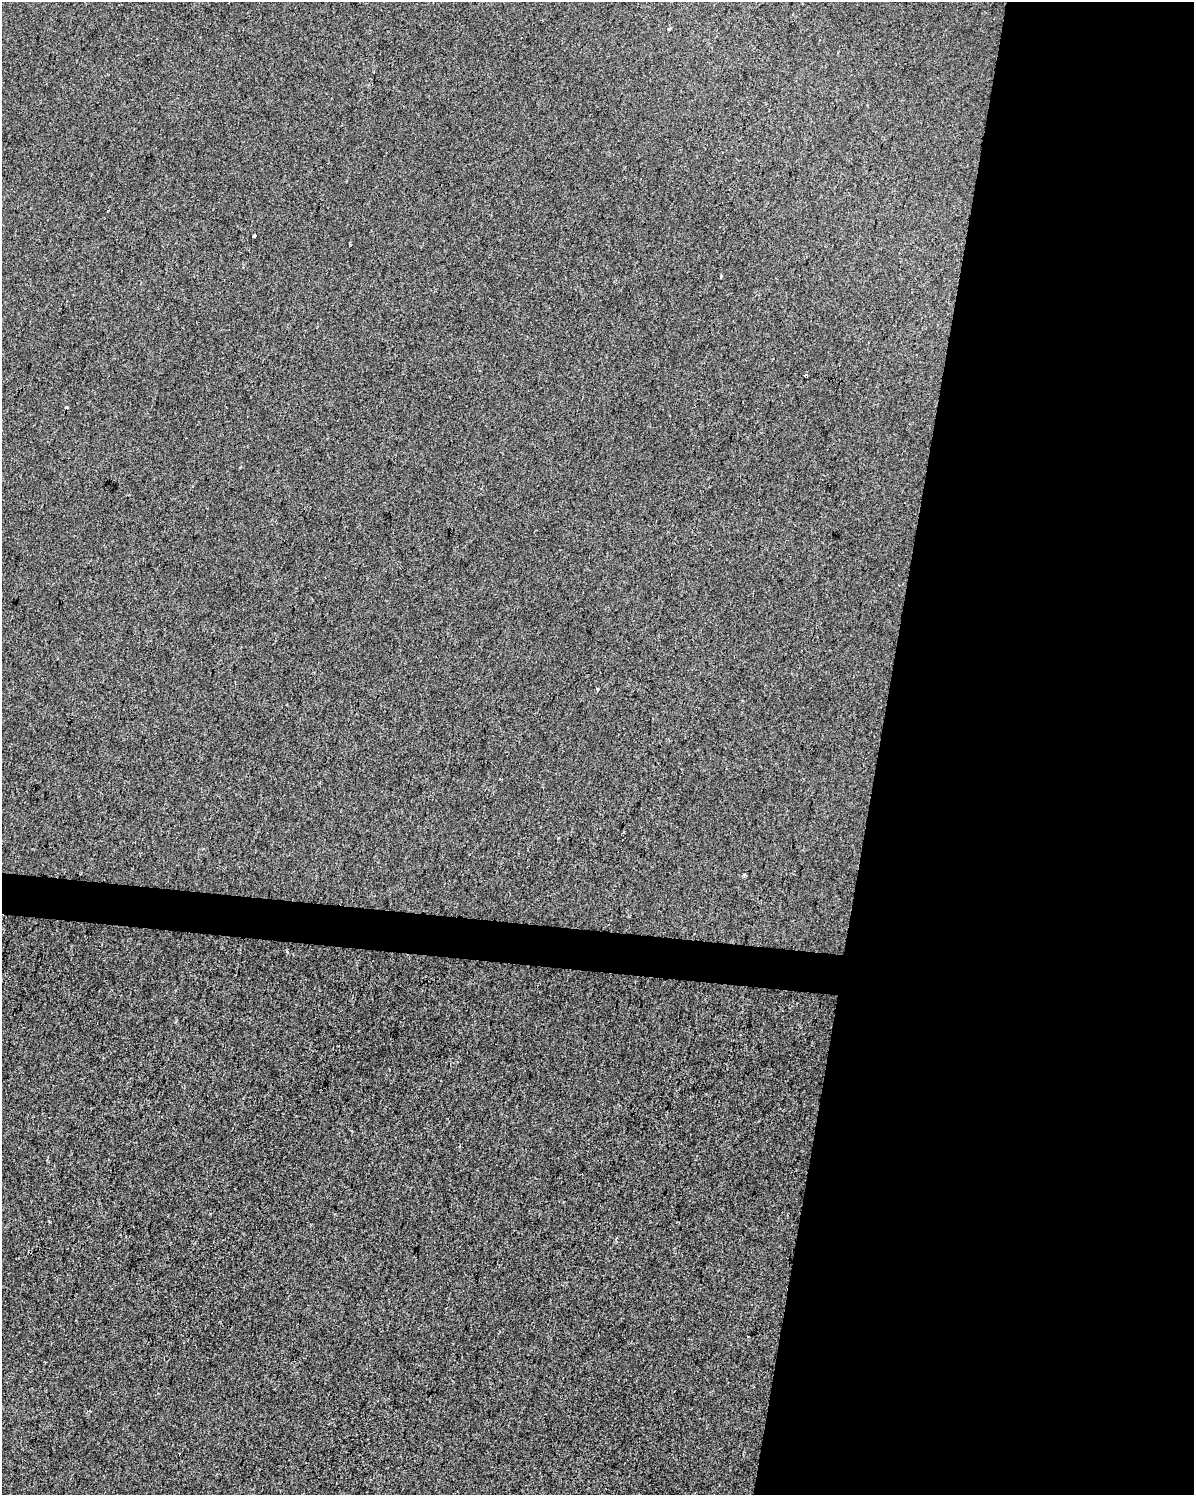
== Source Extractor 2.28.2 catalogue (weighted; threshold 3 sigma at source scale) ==
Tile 8 of 4 x 3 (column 4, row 2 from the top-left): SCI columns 3582-4773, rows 1778-3270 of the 4773 x 4990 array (HDU 1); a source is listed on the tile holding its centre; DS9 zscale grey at full resolution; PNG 1196 x 1497 px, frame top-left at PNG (2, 2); no overlay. Shown black and unused: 28% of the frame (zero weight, under 2 of 3 exposures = <1% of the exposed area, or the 3 px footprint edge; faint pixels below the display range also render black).
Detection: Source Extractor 2.28.2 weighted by HDU 2 'WHT'; one run over the whole footprint, this tile lists its part. Background -9.93e-05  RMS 0.0057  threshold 0.0255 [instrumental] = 3 sigma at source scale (4.5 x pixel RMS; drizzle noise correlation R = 1.50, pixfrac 1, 0.0396/0.0396 arcsec/px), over >= 5 px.
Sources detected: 9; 3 cosmic-ray / hot-pixel residue — not listed; the other 6 listed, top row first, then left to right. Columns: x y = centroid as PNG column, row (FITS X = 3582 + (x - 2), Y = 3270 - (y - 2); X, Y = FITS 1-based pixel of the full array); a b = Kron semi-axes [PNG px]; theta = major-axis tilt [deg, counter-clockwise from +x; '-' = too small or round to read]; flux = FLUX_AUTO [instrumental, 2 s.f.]
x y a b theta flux
669 29 3 3 - 0.92
254 236 3 3 - 3.9
721 276 4 2 - 0.97
66 407 3 3 - 1.7
598 690 4 3 - 0.79
744 875 5 3 - 0.66